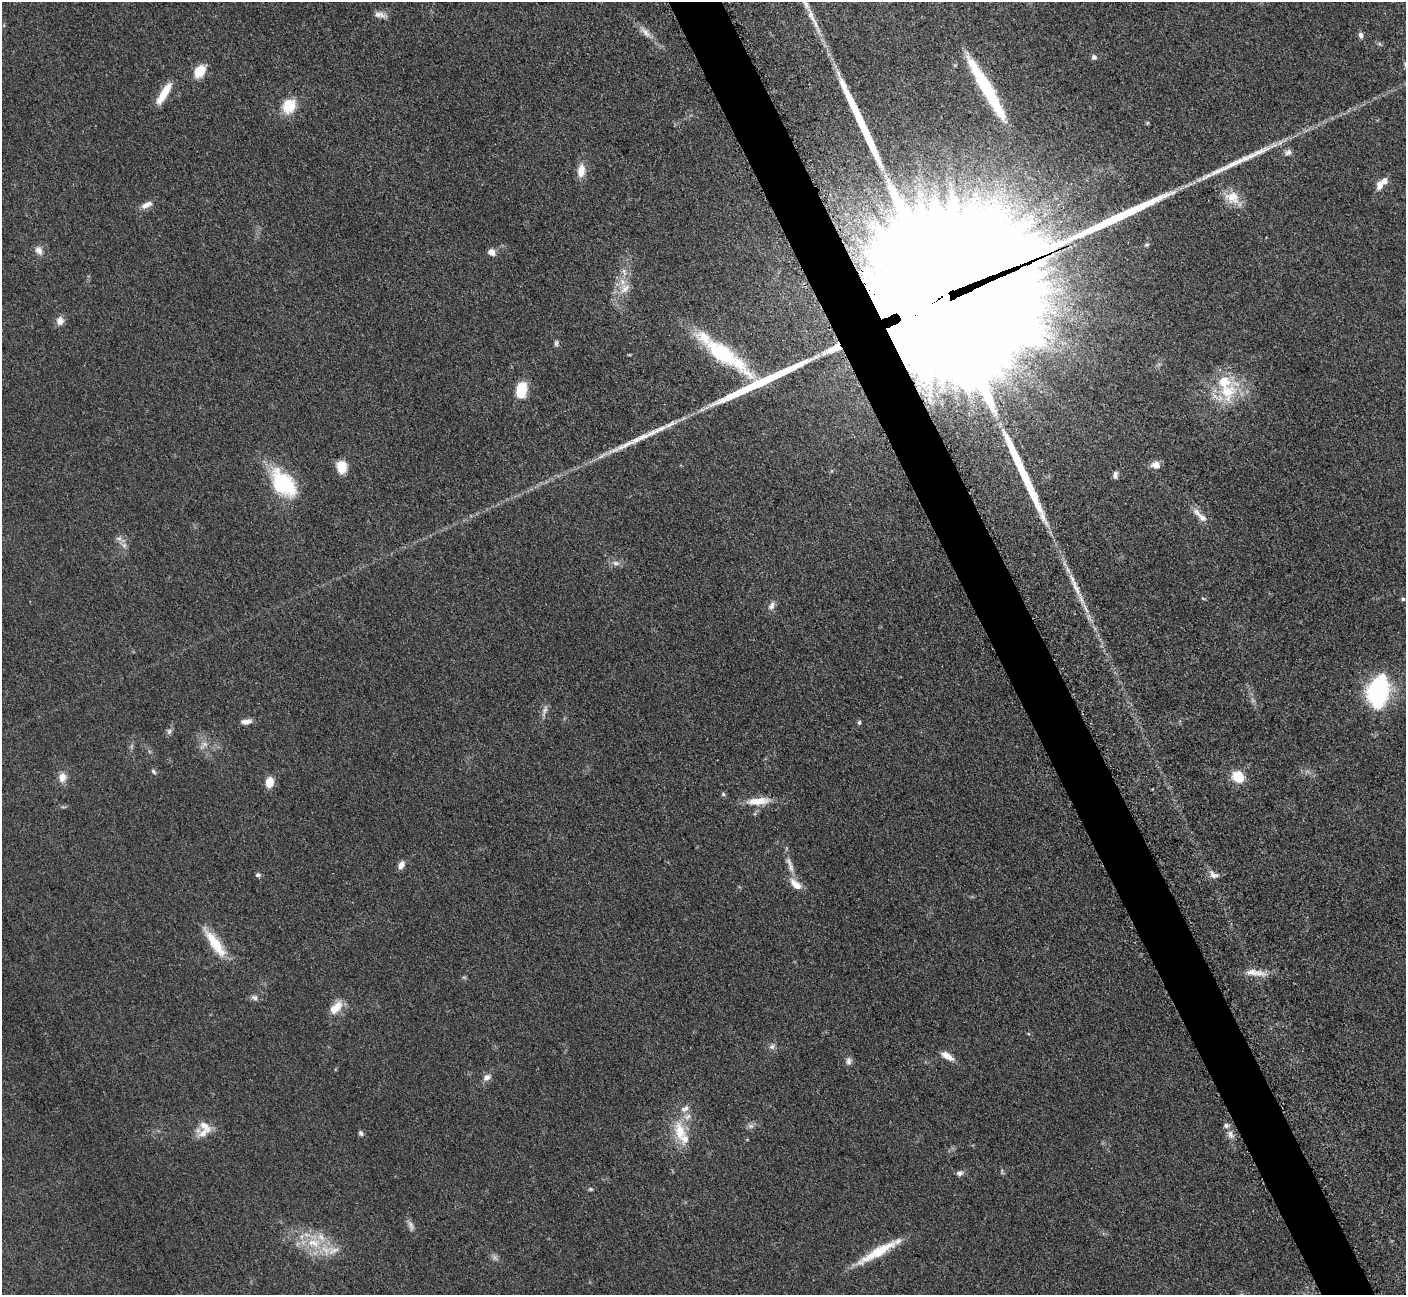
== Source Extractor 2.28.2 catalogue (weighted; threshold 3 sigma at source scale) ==
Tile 6 of 4 x 4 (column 2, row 2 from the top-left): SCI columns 1424-2827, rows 2885-4177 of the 5700 x 5663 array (HDU 1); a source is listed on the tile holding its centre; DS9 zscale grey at full resolution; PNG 1408 x 1297 px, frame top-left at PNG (2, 2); no overlay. Shown black and unused: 4% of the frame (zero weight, under 3 of 5 exposures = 4% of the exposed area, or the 3 px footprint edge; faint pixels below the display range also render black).
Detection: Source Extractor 2.28.2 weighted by HDU 2 'WHT'; one run over the whole footprint, this tile lists its part. Background 0.0529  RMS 0.0056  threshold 0.0253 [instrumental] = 3 sigma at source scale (4.5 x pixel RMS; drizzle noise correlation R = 1.50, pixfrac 1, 0.05/0.05 arcsec/px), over >= 5 px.
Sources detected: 93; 5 too faint to see at this stretch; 6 long thin detections or spike segments (spike, bleed or trail) — not listed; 13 inside a brighter listed object's ellipse — not listed separately; the other 69 listed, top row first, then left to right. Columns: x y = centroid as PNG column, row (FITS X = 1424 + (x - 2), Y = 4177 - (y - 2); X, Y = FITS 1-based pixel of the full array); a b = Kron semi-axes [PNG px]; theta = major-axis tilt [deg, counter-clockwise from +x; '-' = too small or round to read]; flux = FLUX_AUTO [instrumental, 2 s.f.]
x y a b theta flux
380 15 16 7 -9 3.3
812 18 30 6 -60 7.1
645 32 20 7 -44 4.8
1361 35 8 6 -78 2
1094 57 7 7 - 1.7
200 71 11 8 55 14
986 86 63 11 -60 48
164 93 28 8 59 12
289 106 17 14 62 14
1288 152 9 8 - 2.2
581 171 18 9 81 6.7
1380 185 11 8 73 4.6
1232 197 20 16 -19 9.9
147 205 17 7 27 3.8
1147 245 6 5 - 1.1
39 250 12 9 -50 3.5
491 252 8 7 - 3.6
624 272 13 5 -71 2.7
625 288 17 11 46 7
932 303 66 41 20 100000
60 321 11 9 -86 3.7
556 343 8 5 83 1.3
833 349 26 8 25 13
724 354 80 18 -36 55
521 389 20 12 79 13
1227 391 27 25 81 26
1156 465 11 9 -11 4.1
342 467 15 11 -80 7.7
1115 475 10 5 85 1.9
283 483 32 20 -50 44
1197 512 14 8 -43 3.9
119 538 9 6 6 1.9
616 563 10 6 -10 2.4
1077 589 24 7 -63 7
1403 599 5 4 - 0.9
771 606 11 8 64 2.7
1378 692 34 21 81 67
246 722 14 6 6 3.4
859 722 6 4 68 0.94
169 731 8 6 74 1.7
153 771 7 5 -51 1.1
62 777 13 10 77 4.7
1238 777 13 12 - 12
269 782 8 6 75 12
723 794 6 5 - 0.89
758 801 31 9 5 10
401 865 9 6 66 3.5
790 865 26 6 -71 5.3
258 875 7 5 -4 1.2
1214 875 13 8 -17 3.2
795 884 17 8 -42 6.7
215 943 43 11 -54 17
1252 972 34 8 -6 7
254 998 10 7 -22 1.9
336 1007 22 11 48 8.2
772 1047 7 7 - 2
947 1056 16 7 -32 5.2
849 1061 10 8 82 2.1
487 1077 10 7 32 3.1
205 1126 21 10 -43 6.4
751 1126 9 6 19 1.8
680 1131 31 15 -80 16
361 1133 7 6 - 1.3
1231 1135 13 7 -70 3.1
959 1173 9 6 5 2.1
591 1189 6 4 -21 0.78
411 1225 13 7 -70 2.6
314 1243 24 12 -4 16
878 1252 55 10 30 19
Overlapping masked pixels (flux is a lower limit): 2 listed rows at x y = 932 303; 833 349